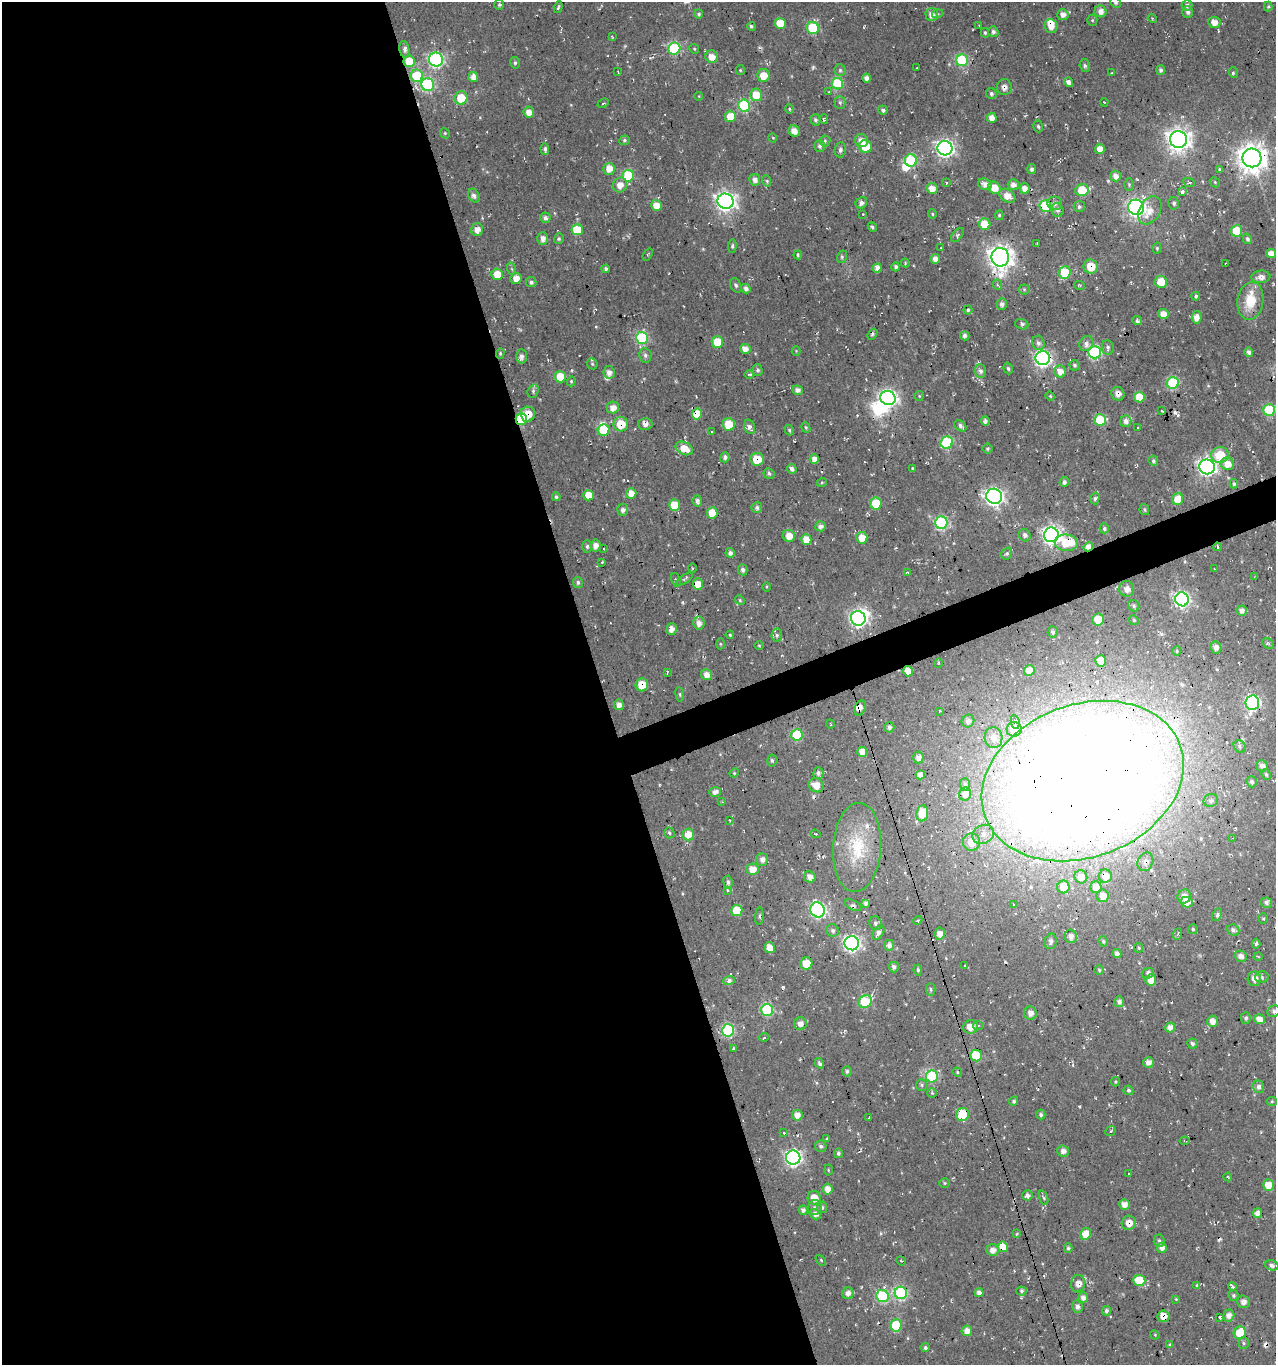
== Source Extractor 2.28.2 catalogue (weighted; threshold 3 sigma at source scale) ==
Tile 9 of 4 x 4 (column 1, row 3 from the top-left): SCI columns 122-1395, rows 1364-2726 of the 5286 x 5452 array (HDU 1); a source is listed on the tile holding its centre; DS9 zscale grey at full resolution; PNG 1278 x 1367 px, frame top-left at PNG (2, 2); each listed source drawn as its Kron ellipse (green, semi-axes under 4 px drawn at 4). Shown black and unused: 49% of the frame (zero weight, under 2 of 3 exposures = <1% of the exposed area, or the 3 px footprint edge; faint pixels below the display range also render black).
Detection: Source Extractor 2.28.2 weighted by HDU 2 'WHT'; one run over the whole footprint, this tile lists its part. Background 0.0243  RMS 0.0089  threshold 0.04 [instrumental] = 3 sigma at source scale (4.5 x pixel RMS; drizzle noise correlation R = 1.50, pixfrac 1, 0.0396/0.0396 arcsec/px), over >= 5 px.
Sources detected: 506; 5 inside a brighter object's white glare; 19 cosmic-ray / hot-pixel residue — neither listed nor drawn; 9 inside a brighter listed object's ellipse — not listed separately; the other 473 listed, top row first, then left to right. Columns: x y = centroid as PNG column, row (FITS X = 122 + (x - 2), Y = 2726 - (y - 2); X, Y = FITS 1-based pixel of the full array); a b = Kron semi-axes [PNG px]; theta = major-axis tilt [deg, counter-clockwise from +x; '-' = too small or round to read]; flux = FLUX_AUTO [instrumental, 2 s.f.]
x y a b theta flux
1115 3 6 4 -46 1.8
499 5 5 4 - 1.4
1187 5 5 5 - 2.8
558 7 6 3 72 1.2
1268 7 5 4 - 1
1100 11 6 6 - 5.3
1188 12 6 5 - 3
699 14 4 4 - 1.4
938 14 5 3 - 0.89
932 15 6 6 - 7
1063 15 6 5 - 4.8
1152 18 5 3 - 0.92
1092 20 5 5 - 1.3
1214 22 6 5 - 7.3
780 23 5 5 - 22
979 25 3 3 - 0.69
751 26 4 4 - 1.7
1051 26 7 6 - 8.9
813 28 6 6 - 58
993 32 5 5 - 2.8
985 33 5 3 - 1.2
612 37 4 2 - 0.65
674 48 6 6 - 90
404 49 8 5 -79 3
694 49 5 4 - 1.1
712 57 6 6 - 8.1
436 60 7 7 - 180
962 60 6 6 - 80
409 61 6 5 - 25
515 63 6 4 -77 1.7
1085 66 6 5 - 1.9
917 67 3 2 - 0.61
740 70 5 4 - 0.98
840 70 6 5 - 1.6
1161 70 5 4 - 2.1
618 72 3 2 - 0.66
1111 73 2 2 - 0.62
1233 73 5 3 - 1.2
763 75 6 6 - 12
417 76 6 6 - 50
473 77 5 5 - 6.6
867 78 4 4 - 4.2
1069 82 5 4 - 3.6
837 84 6 5 - 74
428 85 6 6 - 92
1004 87 8 7 - 4.2
829 92 4 2 - 0.6
991 94 6 5 - 2.1
756 95 6 6 - 19
699 96 4 3 - 0.65
461 98 6 6 - 21
840 102 6 5 - 1.9
1104 102 4 3 - 0.79
603 103 6 3 23 0.88
744 105 6 6 - 70
789 109 5 4 - 1.1
883 110 5 4 - 2.3
529 112 5 5 - 7.4
730 116 5 5 - 16
992 118 5 5 - 7.2
824 119 5 4 - 1.1
815 120 5 5 - 2.2
1038 126 6 4 -72 1.5
794 131 6 5 - 6.4
445 133 5 4 - 1.2
773 138 5 3 - 0.71
1178 139 8 8 - 670
624 140 5 5 - 1.5
825 141 5 5 - 1.5
861 141 7 6 - 7.9
820 146 6 5 - 2.7
865 147 6 6 - 21
945 148 7 7 - 310
545 149 6 4 -85 2.1
1100 149 5 5 - 9.2
840 150 7 5 82 2.6
1252 158 9 9 - 1200
911 160 6 6 - 76
609 169 6 5 - 9.7
1032 169 5 4 - 2.1
1220 169 4 4 - 1.1
628 176 6 5 - 49
1116 176 5 5 - 5.9
755 180 6 5 - 4.8
767 181 6 3 -72 1.2
1189 182 6 3 -24 1.2
1215 182 5 4 - 1.2
946 183 4 3 - 1.1
985 184 7 5 -18 6.2
1013 184 5 5 - 5.2
620 185 7 7 - 7.7
1129 185 6 5 - 1.4
932 188 5 5 - 7.6
994 188 7 5 -42 14
1024 188 5 5 - 6.9
1082 190 7 6 - 29
1182 192 4 3 - 1.9
474 196 7 5 -59 3.3
1007 196 9 6 -32 8.7
725 201 8 7 - 430
861 203 6 5 - 3.5
1055 203 7 7 - 2.9
1174 203 6 5 - 1.9
656 205 5 5 - 9.3
1045 206 6 6 - 76
1079 207 5 5 - 2
1136 207 8 7 - 250
1057 210 7 6 - 2.8
1150 210 15 10 59 10
863 214 3 3 - 0.65
932 214 4 4 - 1
999 215 5 4 - 1.6
545 218 5 5 - 3.1
985 224 6 5 - 20
872 227 5 4 - 1.4
477 230 6 6 - 7.1
577 230 5 5 - 28
1237 231 5 5 - 36
957 235 8 4 52 1.9
543 238 6 5 - 4.4
559 239 5 5 - 1.5
1247 239 5 4 - 2.6
1037 243 3 2 - 0.62
732 246 7 4 86 1.6
941 248 2 2 - 0.65
1157 248 5 4 - 1.2
1271 253 5 4 - 8
648 255 6 3 54 0.96
798 255 4 4 - 1.2
842 257 6 5 - 1.5
1000 257 9 8 - 790
935 259 5 4 - 6
905 263 4 3 - 1
1226 263 3 2 - 0.71
896 267 4 4 - 2.1
1091 267 7 7 - 16
877 268 4 4 - 7.5
512 269 6 4 -71 1.3
606 269 4 4 - 1.9
1065 273 6 6 - 32
497 274 6 5 - 14
1261 277 9 6 5 4.9
516 278 5 5 - 7.2
531 282 5 5 - 2
1161 282 6 6 - 20
736 285 7 5 -67 1.8
998 285 5 3 - 1.2
1080 286 5 3 - 1
746 288 5 4 - 3.2
1024 289 5 5 - 1.2
1196 296 4 4 - 2
1250 301 19 13 81 21
1002 304 6 5 - 3.7
968 310 4 4 - 1.6
1163 314 5 5 - 11
1197 317 6 5 - 7.3
1137 321 5 4 - 2.6
1022 324 7 5 -18 1.8
872 334 6 4 55 1.8
965 336 4 4 - 3.4
642 338 6 6 - 85
717 342 6 6 - 25
1038 343 7 6 - 2.9
1086 344 8 7 - 4.4
1108 347 7 5 -83 2.2
745 349 5 5 - 5.3
796 351 4 4 - 0.81
1094 352 6 6 - 110
1249 352 4 4 - 3.5
500 353 5 4 - 1.3
645 355 7 6 - 2.3
521 356 7 5 -89 3.2
1043 358 7 7 - 260
592 364 6 5 - 1.2
1074 365 5 5 - 1.8
1008 368 6 4 -71 1.6
758 370 6 5 - 2.1
980 371 7 5 -88 3.1
1060 371 6 5 - 7.5
609 372 6 5 - 5.3
749 374 5 3 - 1.2
560 377 5 5 - 24
571 381 5 4 - 1.1
1173 383 6 6 - 75
798 390 5 4 - 4.4
533 391 7 5 71 1.9
1118 394 7 6 - 4.7
919 396 5 4 - 0.99
1050 396 4 4 - 0.92
1139 397 5 5 - 20
888 398 8 7 - 280
613 408 6 6 - 7.2
1269 410 6 6 - 70
1162 411 3 2 - 0.93
528 414 7 7 - 13
697 414 5 5 - 20
521 419 6 5 - 39
1100 420 6 5 - 46
985 421 4 4 - 3.3
1126 421 6 5 - 3.9
621 424 7 7 - 22
645 424 7 6 - 4.4
729 424 6 6 - 20
960 426 7 5 -39 2.9
750 427 7 5 -73 3.6
806 427 5 4 - 1.1
1138 428 3 3 - 2.4
604 430 6 5 - 33
789 430 6 4 -61 1.2
712 432 3 3 - 1.5
947 442 6 6 - 77
684 448 9 6 -27 15
987 449 5 5 - 1.4
1220 455 9 8 - 23
725 457 5 4 - 2.9
757 459 7 6 - 21
814 459 4 4 - 6.2
1153 461 5 4 - 1.7
1227 464 7 6 - 10
1207 467 8 7 - 340
913 468 4 2 - 1
792 469 5 4 - 3.5
769 473 5 5 - 2.1
822 482 5 3 - 0.84
1064 482 5 4 - 2.9
1234 484 5 4 - 1.8
631 493 5 5 - 9.4
588 495 5 5 - 16
994 496 8 7 - 320
556 497 4 4 - 1.4
1095 498 6 4 75 1.7
1178 499 6 5 - 14
697 501 5 5 - 3.1
876 503 6 6 - 30
674 505 5 5 - 22
757 508 5 5 - 2.3
623 510 6 5 - 3.7
1144 510 5 5 - 1.4
712 513 6 5 - 16
941 523 6 6 - 120
820 526 5 5 - 3.7
1104 528 5 4 - 1.9
1025 535 6 5 - 3.1
1051 535 7 7 - 370
789 536 6 6 - 9.6
862 538 6 5 - 13
806 540 5 5 - 14
1066 543 11 8 -6 29
587 546 6 5 - 1.8
596 546 6 5 - 6.4
1088 547 5 4 - 7.9
1217 547 4 3 - 1.5
604 549 3 2 - 2.5
730 553 5 4 - 3.3
1007 553 6 5 - 1.6
602 562 3 2 - 0.82
693 568 5 3 - 0.88
1215 569 2 2 - 0.62
743 570 5 4 - 2.8
907 572 3 2 - 0.79
1254 577 4 3 - 0.67
685 579 9 3 35 1.5
676 580 7 3 -68 1.1
578 582 5 5 - 2
698 584 5 5 - 11
766 587 5 3 - 0.89
1127 589 8 7 - 4.3
1182 599 7 6 - 200
740 600 5 4 - 1.2
1134 606 6 5 - 1.8
1242 611 5 5 - 4.6
858 618 7 7 - 240
1098 619 6 6 - 18
1134 620 5 4 - 1.2
699 623 6 5 - 5
672 629 6 5 - 5.8
1053 632 6 5 - 2.2
730 635 4 4 - 0.98
777 635 7 5 80 2.1
720 644 5 3 - 0.95
1268 644 6 4 -32 1.5
759 645 5 3 - 0.77
1216 647 6 5 - 4
1177 651 5 4 - 0.97
1101 661 6 5 - 13
938 663 4 3 - 0.81
1029 670 5 5 - 8.7
908 671 5 5 - 13
667 672 4 2 - 0.86
707 675 5 5 - 7.8
642 685 6 6 - 18
680 694 7 3 -82 1.2
1252 703 7 6 - 170
619 705 5 5 - 6.4
860 708 8 5 67 6.7
940 711 4 2 - 0.62
968 721 6 6 - 4.7
1015 722 7 4 -82 2.2
830 724 4 2 - 0.65
889 727 5 5 - 2.9
1014 729 7 7 - 20
797 735 6 5 - 42
994 738 10 9 - 7.7
1240 746 6 5 - 1.9
862 752 5 5 - 7.6
918 758 6 5 - 5.2
772 761 6 4 -85 1.7
1262 766 6 5 - 3.8
734 773 5 4 - 0.94
818 773 6 5 - 2.7
1266 774 5 4 - 1.4
920 775 4 4 - 4.9
1083 781 104 76 21 3400
1252 782 5 5 - 2.1
816 785 8 6 -31 9.6
965 785 6 5 - 2.2
715 792 6 4 18 4.4
965 794 6 6 - 6
1211 801 7 6 - 3
722 802 3 2 - 0.62
922 813 8 6 84 20
730 820 3 3 - 0.69
669 833 5 5 - 1.7
688 834 6 5 - 11
816 834 5 3 - 1.1
983 834 11 9 31 7.6
1233 838 3 3 - 0.91
972 842 9 8 - 18
857 847 44 24 86 46
762 859 6 6 - 4.8
1145 862 9 7 65 4.9
753 869 6 5 - 9.8
1105 876 7 6 - 7.2
810 877 6 5 - 5.5
1081 877 7 6 - 7.2
728 882 7 4 -83 2.4
1063 887 6 6 - 13
1096 887 6 5 - 11
727 890 3 3 - 1.2
1103 896 6 6 - 7.9
1184 896 7 6 - 8.4
1187 902 6 5 - 9.3
866 903 4 4 - 3
1266 903 6 5 - 3.5
1013 904 3 3 - 3.4
853 905 9 4 -25 2.2
737 910 5 5 - 24
818 910 8 7 - 180
1217 915 6 4 64 2.1
759 916 9 3 87 1.5
1263 918 5 4 - 1.2
918 920 4 3 - 0.91
876 923 7 6 - 2.6
1193 929 5 5 - 1.5
833 930 6 6 - 2.5
1233 930 6 5 - 2.8
878 932 8 5 58 4.2
940 934 6 5 - 7.1
1178 934 6 3 69 1.2
1071 936 7 6 - 5
1051 941 8 5 80 3.9
1103 941 5 4 - 1.6
852 943 7 7 - 260
1256 944 5 3 - 2.2
889 945 5 5 - 3.9
770 948 5 5 - 9.6
1139 948 4 4 - 0.99
1117 954 4 4 - 3.9
1241 956 6 5 - 4.9
1258 956 4 3 - 0.86
806 964 6 6 - 14
965 965 3 2 - 0.96
894 967 5 5 - 2.9
918 970 5 4 - 1.5
1099 970 5 4 - 1.1
1148 973 6 5 - 2.7
1262 977 7 5 15 2.1
1254 979 7 6 - 6.4
729 980 6 4 22 4.3
1151 980 5 5 - 10
931 989 6 4 -88 1.6
865 1002 7 6 - 57
1119 1002 5 5 - 3.9
767 1010 6 6 - 85
1274 1011 6 5 - 2.2
1030 1013 7 6 - 5.2
1246 1018 5 5 - 2
1259 1019 5 5 - 7.5
1213 1021 5 5 - 6.9
800 1024 6 6 - 5.8
978 1025 5 4 - 1.1
970 1027 7 7 - 9.8
1170 1028 5 4 - 6.5
728 1030 6 6 - 98
764 1037 4 2 - 0.87
1192 1044 5 5 - 2.3
734 1049 3 3 - 1.5
976 1056 6 5 - 43
1148 1062 5 5 - 5.1
819 1063 5 3 - 1.8
847 1071 5 5 - 2
957 1072 5 4 - 1.1
932 1076 6 6 - 65
1115 1082 5 4 - 1.1
922 1085 6 5 - 1.6
1259 1087 6 5 - 3.4
1128 1090 5 4 - 1.7
932 1093 5 4 - 1.2
1014 1101 5 4 - 1.8
1272 1101 5 4 - 1
962 1114 7 6 - 38
797 1115 5 5 - 7
1041 1115 5 4 - 2
869 1117 2 2 - 0.6
1110 1131 6 4 43 1.4
784 1133 3 3 - 0.81
827 1139 4 3 - 1.3
1184 1141 5 2 - 0.75
821 1146 6 5 - 2.1
1063 1151 6 5 - 4.2
838 1153 5 4 - 1.8
793 1158 7 7 - 260
828 1170 5 3 - 0.83
1129 1173 3 3 - 2.2
1228 1177 4 3 - 0.85
945 1183 5 4 - 1.3
1268 1185 6 5 - 13
828 1189 5 5 - 7.1
1027 1195 5 5 - 3.5
814 1198 6 6 - 10
1044 1198 7 3 -71 1.6
1124 1205 5 5 - 6.7
815 1207 7 6 - 2.5
822 1207 6 5 - 2
803 1210 4 4 - 3.4
1257 1213 5 4 - 4.9
815 1214 6 5 - 4.4
1129 1223 7 7 - 8.1
1017 1234 4 3 - 1.2
1086 1234 6 5 - 17
1159 1241 6 5 - 1.8
1003 1247 5 5 - 15
1068 1248 5 4 - 1.6
1162 1248 5 5 - 5.2
993 1250 6 6 - 5.9
821 1260 6 2 -45 0.89
901 1261 5 4 - 0.98
1272 1265 6 5 - 2.6
1139 1280 6 5 - 24
1078 1284 8 7 - 5.9
1197 1285 3 2 - 0.82
1232 1286 4 3 - 2.6
1021 1291 5 4 - 1.7
848 1293 6 5 - 5.3
901 1293 6 6 - 96
979 1293 4 4 - 4.1
1233 1295 5 5 - 1.7
882 1296 6 6 - 91
1083 1298 5 5 - 4.6
1176 1299 4 4 - 0.81
1244 1302 6 6 - 3.8
1077 1307 6 5 - 3.4
1106 1311 5 4 - 2
1229 1315 6 5 - 5
1163 1316 6 6 - 6.6
1220 1317 3 3 - 1.4
896 1325 6 5 - 46
967 1331 5 5 - 5.8
1240 1333 6 6 - 23
1155 1335 5 3 - 0.77
1244 1343 5 5 - 1.5
1170 1345 4 4 - 1.4
925 1348 4 4 - 1.6
Overlapping masked pixels (flux is a lower limit): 30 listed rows (the first 20) at x y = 1051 26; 409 61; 1004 87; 1136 207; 1000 257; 1091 267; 1043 358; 1118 394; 528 414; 697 414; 521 419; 621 424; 757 459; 1088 547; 1217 547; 698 584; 1182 599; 908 671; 642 685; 1252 703
Isophote crosses this tile's border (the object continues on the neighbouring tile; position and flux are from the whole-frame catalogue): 3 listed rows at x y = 1115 3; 1252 158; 1083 781